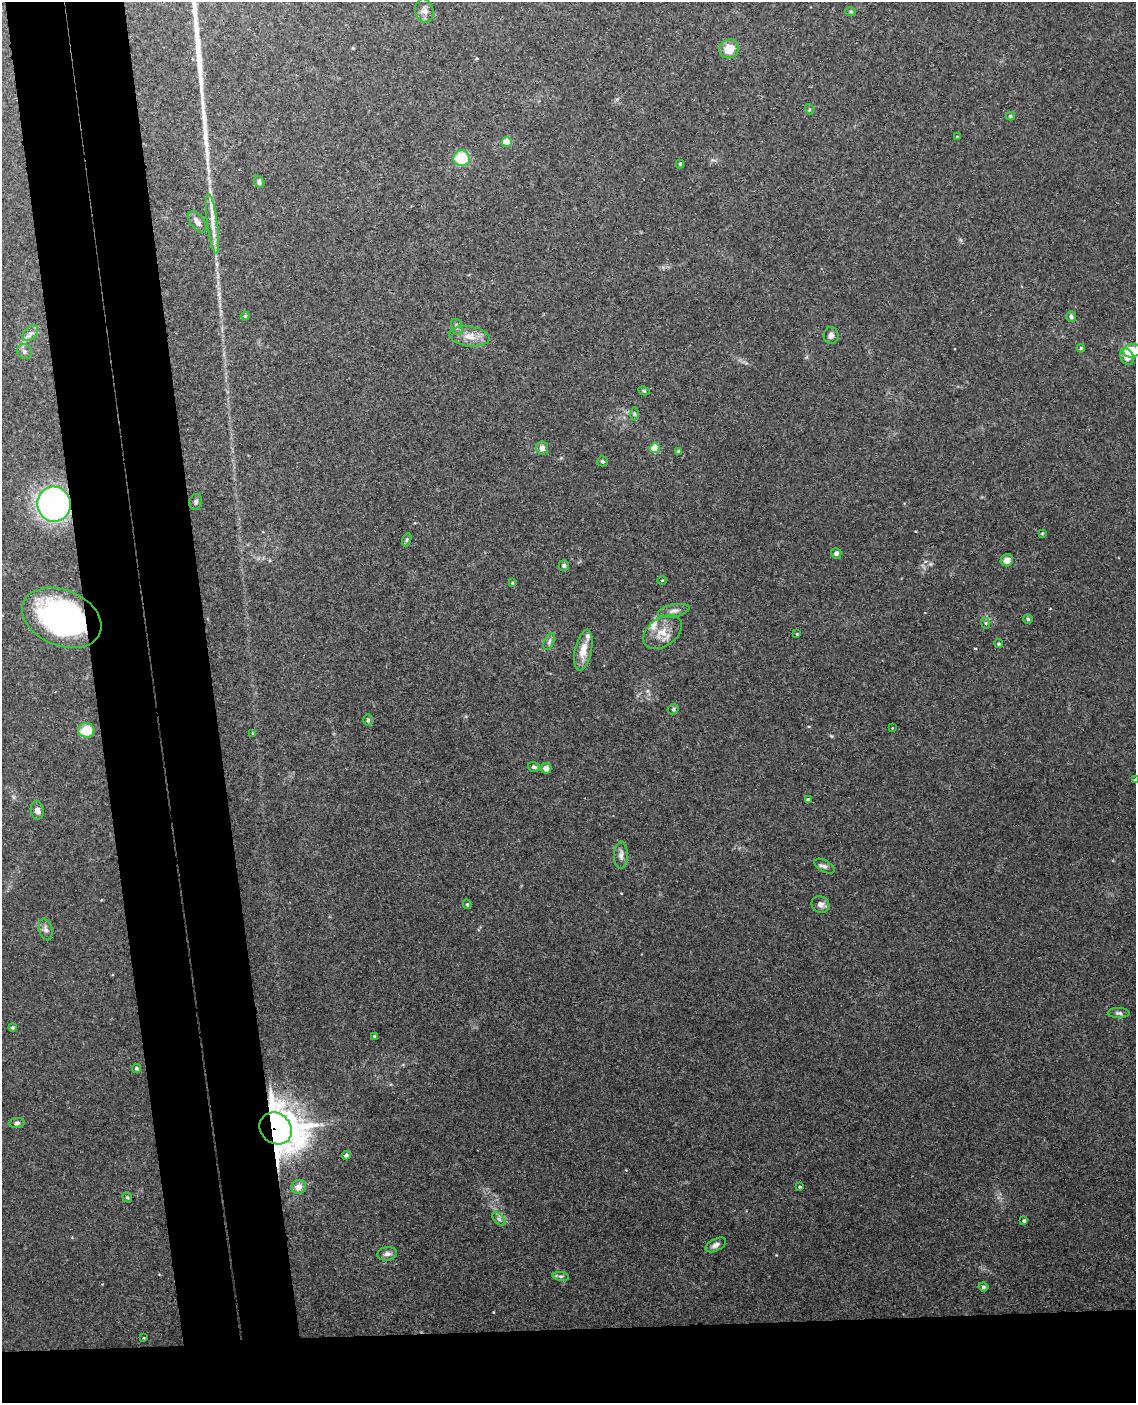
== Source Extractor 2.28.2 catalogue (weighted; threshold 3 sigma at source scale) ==
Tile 11 of 4 x 3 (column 3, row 3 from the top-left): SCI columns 2328-3461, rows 242-1642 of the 4652 x 4581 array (HDU 1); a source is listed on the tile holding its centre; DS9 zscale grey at full resolution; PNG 1138 x 1405 px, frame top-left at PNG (2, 2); each listed source drawn as its Kron ellipse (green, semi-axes under 4 px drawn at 4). Shown black and unused: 15% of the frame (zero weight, under 3 of 4 exposures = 6% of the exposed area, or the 3 px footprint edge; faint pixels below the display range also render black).
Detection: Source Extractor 2.28.2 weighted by HDU 2 'WHT'; one run over the whole footprint, this tile lists its part. Background 0.0392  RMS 0.004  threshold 0.0181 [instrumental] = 3 sigma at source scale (4.5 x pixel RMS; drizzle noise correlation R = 1.50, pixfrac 1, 0.05/0.05 arcsec/px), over >= 5 px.
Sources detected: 81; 1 long thin detection or spike segment (spike, bleed or trail) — neither listed nor drawn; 2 inside a brighter listed object's ellipse — not listed separately; the other 78 listed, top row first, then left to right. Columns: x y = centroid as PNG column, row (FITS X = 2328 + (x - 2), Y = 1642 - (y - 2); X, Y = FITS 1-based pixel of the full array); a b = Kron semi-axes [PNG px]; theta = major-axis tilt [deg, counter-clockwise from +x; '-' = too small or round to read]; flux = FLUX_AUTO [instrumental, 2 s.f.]
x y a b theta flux
424 11 12 9 -79 2.2
851 12 5 3 - 0.48
729 49 10 9 - 6.4
809 109 5 3 - 0.4
1010 116 4 4 - 0.69
957 137 4 3 - 0.33
507 142 5 5 - 14
462 158 8 8 - 14
680 164 4 4 - 0.39
259 182 6 5 - 0.95
197 222 12 7 -55 2.1
213 224 30 5 -82 4.5
245 316 4 4 - 0.54
1071 317 5 4 - 1.2
457 327 8 5 -73 0.98
30 333 9 6 46 1.6
831 335 8 7 - 1.5
470 336 20 10 -6 4.8
1081 348 4 3 - 0.42
1132 351 9 7 7 8.3
24 352 8 7 - 1.3
1127 357 8 6 -67 3.5
644 391 6 4 -28 0.57
634 414 6 4 -89 0.62
542 448 6 6 - 2.3
655 448 5 5 - 16
679 451 4 4 - 0.8
602 461 5 5 - 0.63
196 502 8 6 76 0.97
54 504 17 17 - 100
1042 533 4 3 - 0.42
407 540 7 4 70 0.57
836 553 5 5 - 1.4
1007 560 6 6 - 2.7
564 566 5 5 - 0.85
662 580 4 3 - 0.32
512 583 4 3 - 0.44
674 611 16 6 11 2
62 618 41 28 -22 87
1028 619 5 4 - 0.62
985 623 6 3 -70 0.56
663 632 21 14 36 6.4
797 634 4 3 - 0.35
549 642 9 5 64 1
999 644 5 4 - 0.69
583 650 20 8 78 5.6
673 709 6 4 47 0.55
368 720 6 5 - 0.69
892 728 4 2 - 0.23
86 730 8 7 - 9.4
252 733 3 2 - 0.25
534 767 6 4 -18 0.92
546 768 5 5 - 2.7
1135 780 4 3 - 0.85
808 799 4 3 - 0.76
37 810 9 6 -81 1.8
621 855 13 7 88 2
824 866 11 5 -30 1.2
467 904 5 4 - 0.58
820 904 9 8 - 2
46 929 11 6 -75 1.5
1119 1013 11 5 -2 1.1
12 1027 4 4 - 0.53
375 1036 4 3 - 0.68
136 1068 5 4 - 0.72
17 1123 7 5 9 1
276 1128 17 15 -43 850
346 1155 4 4 - 1.5
299 1187 7 6 - 3.8
800 1187 4 3 - 0.46
127 1197 5 4 - 0.51
499 1219 8 4 -45 0.89
1024 1221 3 3 - 0.69
716 1245 11 6 27 1.8
387 1254 10 6 10 1.8
561 1276 8 4 -7 0.79
983 1287 5 4 - 0.78
144 1338 3 3 - 0.28
Overlapping masked pixels (flux is a lower limit): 3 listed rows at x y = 54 504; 62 618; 276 1128
Isophote crosses this tile's border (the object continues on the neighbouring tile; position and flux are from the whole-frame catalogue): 2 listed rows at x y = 1132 351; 1135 780